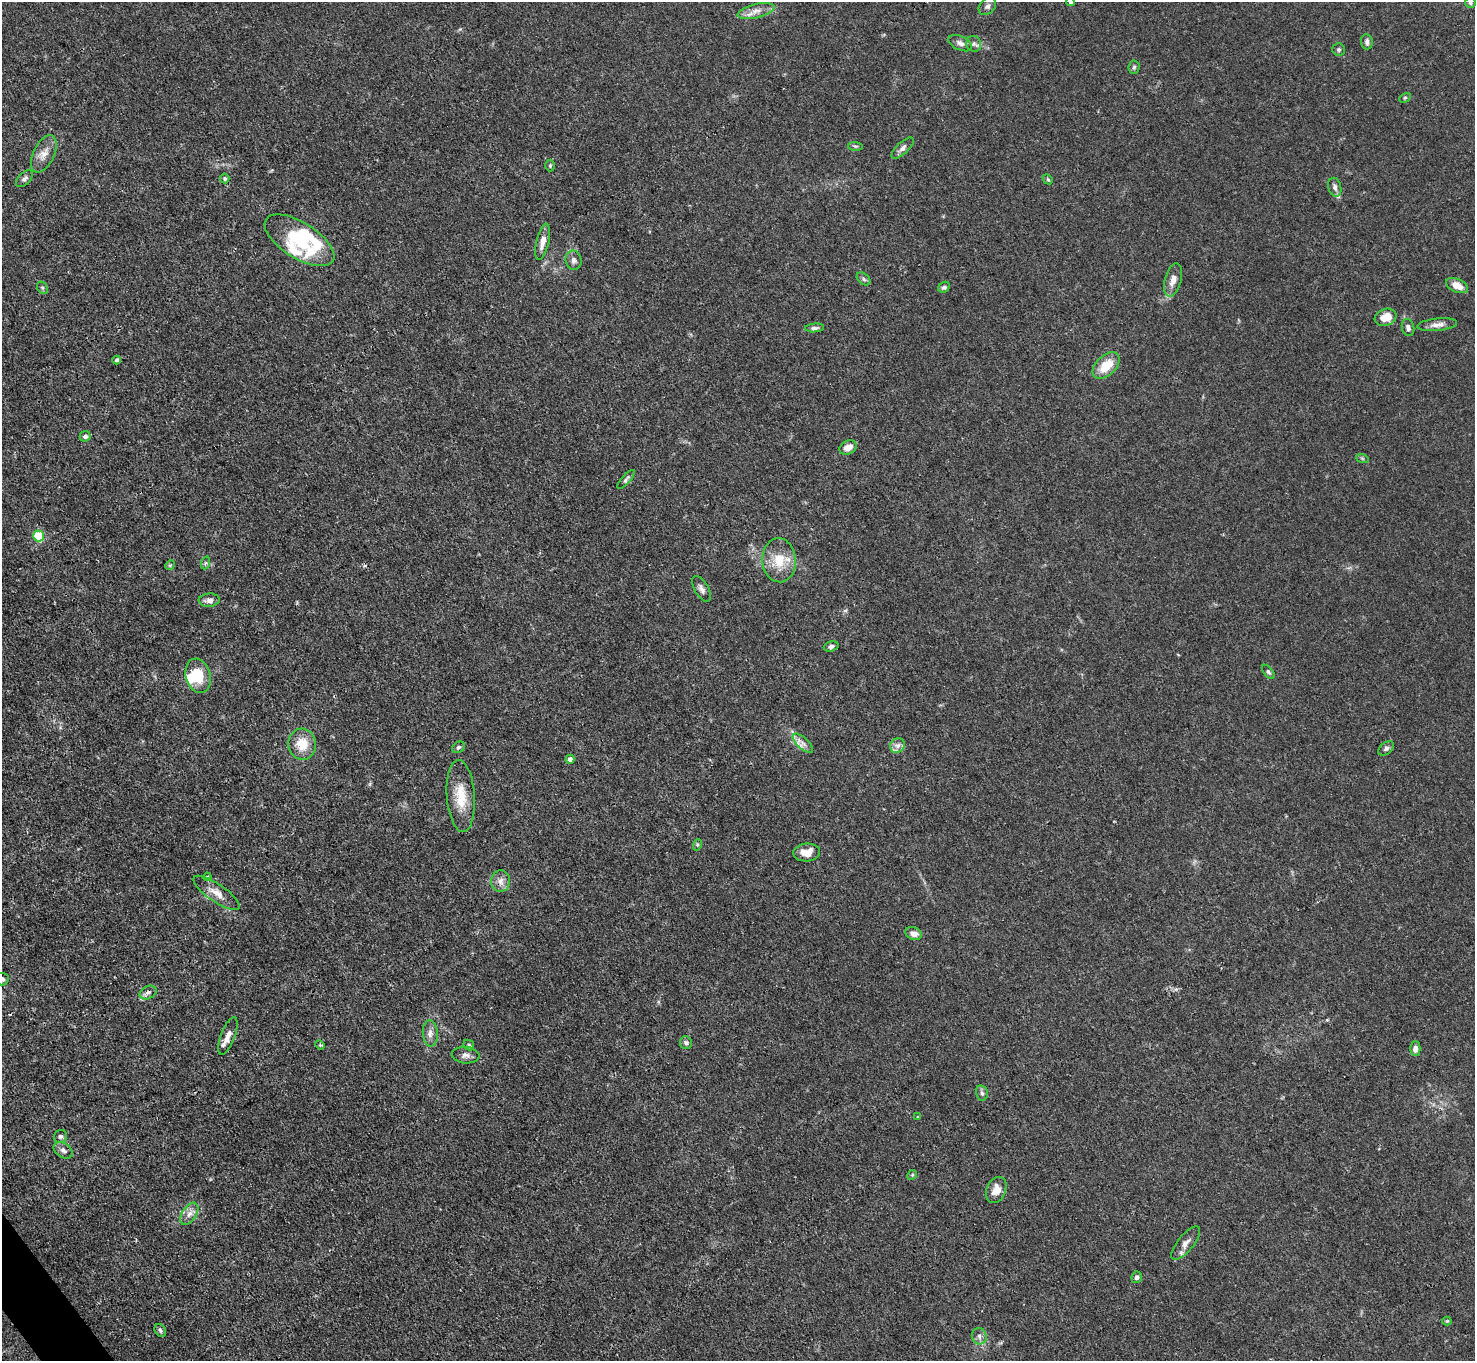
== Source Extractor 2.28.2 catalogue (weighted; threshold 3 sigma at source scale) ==
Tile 7 of 4 x 4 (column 3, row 2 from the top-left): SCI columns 2948-4420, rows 2875-4233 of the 5894 x 5887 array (HDU 1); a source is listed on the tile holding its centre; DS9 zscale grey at full resolution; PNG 1477 x 1363 px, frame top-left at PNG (2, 2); each listed source drawn as its Kron ellipse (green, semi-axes under 4 px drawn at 4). Shown black and unused: <1% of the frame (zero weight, under 3 of 4 exposures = <1% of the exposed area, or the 3 px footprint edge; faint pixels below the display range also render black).
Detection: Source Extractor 2.28.2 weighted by HDU 2 'WHT'; one run over the whole footprint, this tile lists its part. Background 0.0269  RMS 0.0028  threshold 0.0124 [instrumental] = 3 sigma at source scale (4.5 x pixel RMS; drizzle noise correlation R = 1.50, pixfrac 1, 0.05/0.05 arcsec/px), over >= 5 px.
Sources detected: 87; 2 inside a brighter object's white glare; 1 cosmic-ray / hot-pixel residue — neither listed nor drawn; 5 inside a brighter listed object's ellipse — not listed separately; the other 79 listed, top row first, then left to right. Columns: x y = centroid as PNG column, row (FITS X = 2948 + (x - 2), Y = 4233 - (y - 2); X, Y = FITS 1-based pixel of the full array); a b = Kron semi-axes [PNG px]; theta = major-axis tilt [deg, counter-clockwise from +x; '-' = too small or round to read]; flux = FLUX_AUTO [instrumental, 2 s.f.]
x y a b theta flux
1070 2 4 4 - 0.87
1470 3 5 5 - 0.52
987 6 10 7 47 1
756 11 19 7 14 2.4
1367 42 7 6 - 0.99
960 43 12 7 -25 1.3
974 44 8 7 - 0.9
1339 50 6 6 - 0.57
1134 67 7 5 85 0.48
1405 98 6 4 29 0.38
855 146 7 3 -1 0.4
903 148 14 6 43 1.2
44 154 20 10 65 2.9
550 166 6 5 - 0.35
225 178 5 4 - 0.54
24 179 10 6 44 0.84
1048 179 5 4 - 0.37
1335 187 10 6 -75 1.1
299 240 39 18 -32 15
543 242 18 6 77 2.4
573 260 10 8 -77 1.2
864 279 8 5 -42 0.63
1173 280 17 8 75 2.2
1457 286 11 6 -24 3
944 287 6 5 - 0.68
42 288 7 5 -59 0.46
1386 317 11 8 18 3.9
1437 325 20 6 6 1.8
1408 327 9 6 -78 0.96
814 328 9 4 5 0.76
117 360 4 4 - 0.64
1106 366 16 10 45 6.2
85 436 5 5 - 1
848 447 9 6 28 2.3
1362 458 6 4 -19 0.38
626 479 12 4 48 0.61
39 536 5 5 - 14
779 560 22 17 -86 6.5
205 563 6 4 71 0.46
170 565 5 4 - 0.34
701 589 14 7 -60 1.2
209 600 10 6 5 1.4
831 646 7 5 18 0.78
1268 672 8 4 -52 0.54
198 676 17 12 -74 7.7
803 743 13 5 -43 1.4
302 744 15 14 - 5.6
897 746 8 7 - 1.1
458 747 7 5 38 0.55
1386 748 9 5 38 0.77
570 759 4 4 - 1.1
461 796 36 14 -86 7.4
697 845 6 3 73 0.36
807 852 13 9 5 3.5
207 877 4 3 - 0.39
501 881 10 9 - 1.8
216 893 27 9 -34 3.2
914 934 8 6 -22 1.9
2 979 6 6 - 0.75
148 992 9 6 26 0.96
430 1033 13 7 -86 1.6
228 1036 20 7 69 2.5
686 1043 6 6 - 0.69
320 1045 5 4 - 0.38
469 1045 6 4 -47 0.45
1415 1049 7 5 89 1.4
466 1055 14 8 -4 1.4
982 1093 8 6 -77 0.74
918 1117 3 3 - 0.26
60 1136 7 6 - 0.69
63 1150 10 7 -34 1.1
912 1175 5 4 - 0.33
996 1190 13 9 65 3
189 1214 12 7 58 1.7
1186 1243 20 8 51 2
1137 1277 6 5 - 0.91
1447 1321 4 4 - 0.27
160 1330 7 5 -59 0.55
979 1336 8 7 - 1
Isophote crosses this tile's border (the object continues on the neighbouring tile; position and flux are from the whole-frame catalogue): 3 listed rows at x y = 1070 2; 1470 3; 2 979